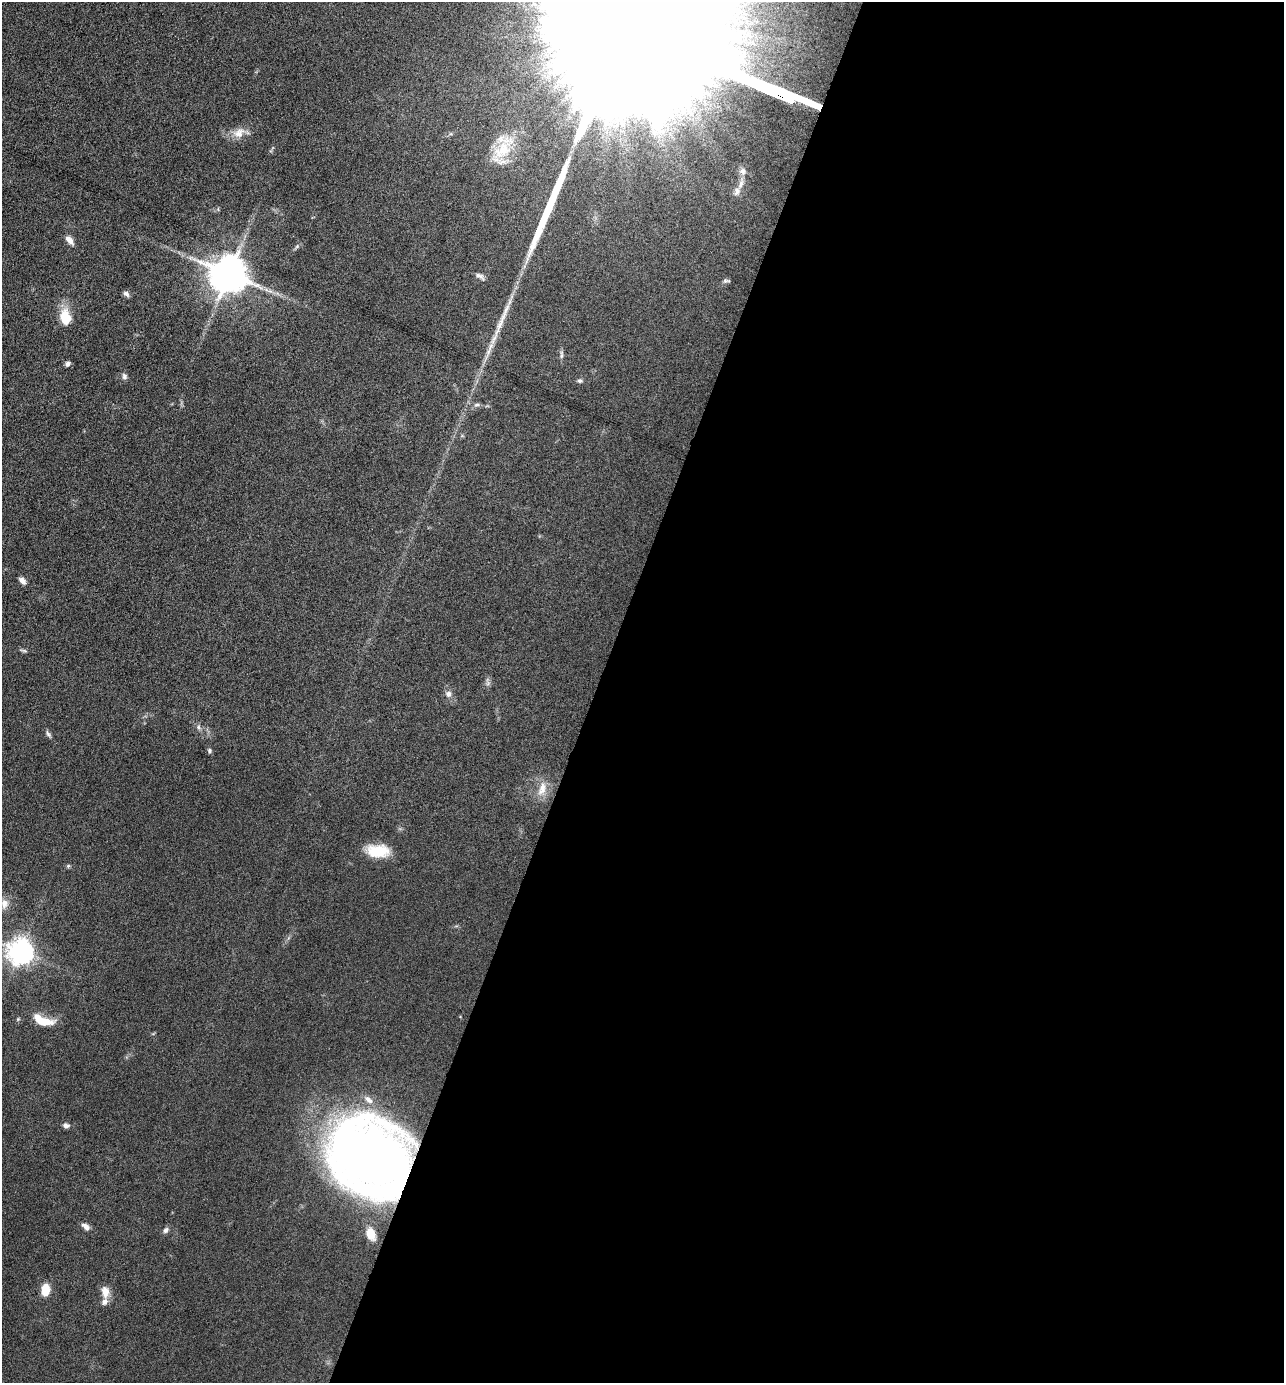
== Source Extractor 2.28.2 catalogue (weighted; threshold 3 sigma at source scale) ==
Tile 12 of 4 x 4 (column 4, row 3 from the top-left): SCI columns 4116-5397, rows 1381-2761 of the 5533 x 5522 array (HDU 1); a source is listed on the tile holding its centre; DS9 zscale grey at full resolution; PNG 1286 x 1385 px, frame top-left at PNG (2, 2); no overlay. Shown black and unused: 54% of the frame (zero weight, under 4 of 8 exposures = <1% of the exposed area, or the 3 px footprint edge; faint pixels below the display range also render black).
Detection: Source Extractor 2.28.2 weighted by HDU 2 'WHT'; one run over the whole footprint, this tile lists its part. Background 0.067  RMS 0.0053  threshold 0.0215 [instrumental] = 3 sigma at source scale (4.09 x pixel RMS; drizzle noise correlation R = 1.36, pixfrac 0.8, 0.05/0.05 arcsec/px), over >= 5 px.
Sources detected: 41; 2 long thin detections or spike segments (spike, bleed or trail) — not listed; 4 inside a brighter listed object's ellipse — not listed separately; the other 35 listed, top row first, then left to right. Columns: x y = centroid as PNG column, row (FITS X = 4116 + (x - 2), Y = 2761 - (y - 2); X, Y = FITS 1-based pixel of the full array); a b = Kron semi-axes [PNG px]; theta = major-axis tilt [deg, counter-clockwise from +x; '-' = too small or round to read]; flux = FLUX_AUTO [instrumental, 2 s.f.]
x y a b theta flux
239 133 17 13 28 5.4
503 150 30 19 42 16
743 171 10 8 -75 2.5
741 184 14 5 68 2.8
70 240 13 7 -50 2.9
229 274 10 10 - 1500
480 276 12 5 -27 1.7
726 280 10 4 -10 0.95
126 294 9 6 -41 1.5
65 318 19 12 -79 11
500 325 21 7 66 5.4
561 355 12 4 86 1.2
68 364 6 5 - 1.4
124 376 8 6 -70 1.4
579 381 6 5 - 1
477 405 9 4 1 1.1
22 580 9 6 -42 2.2
24 651 7 4 -2 0.84
448 694 8 7 - 2.1
198 727 6 5 - 1
48 734 10 5 -53 1.2
209 751 6 5 - 0.89
542 789 21 10 73 6
378 851 27 15 1 13
68 866 6 4 45 0.65
4 904 13 10 73 4.2
20 951 8 8 - 480
42 1021 25 10 -18 11
66 1125 8 6 -7 1.6
369 1156 63 57 -20 400
86 1227 10 6 -40 2.7
166 1230 8 6 57 1.5
371 1234 8 6 -67 12
46 1289 13 9 89 7.4
105 1292 16 9 -86 4.9
Overlapping masked pixels (flux is a lower limit): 1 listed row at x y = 369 1156